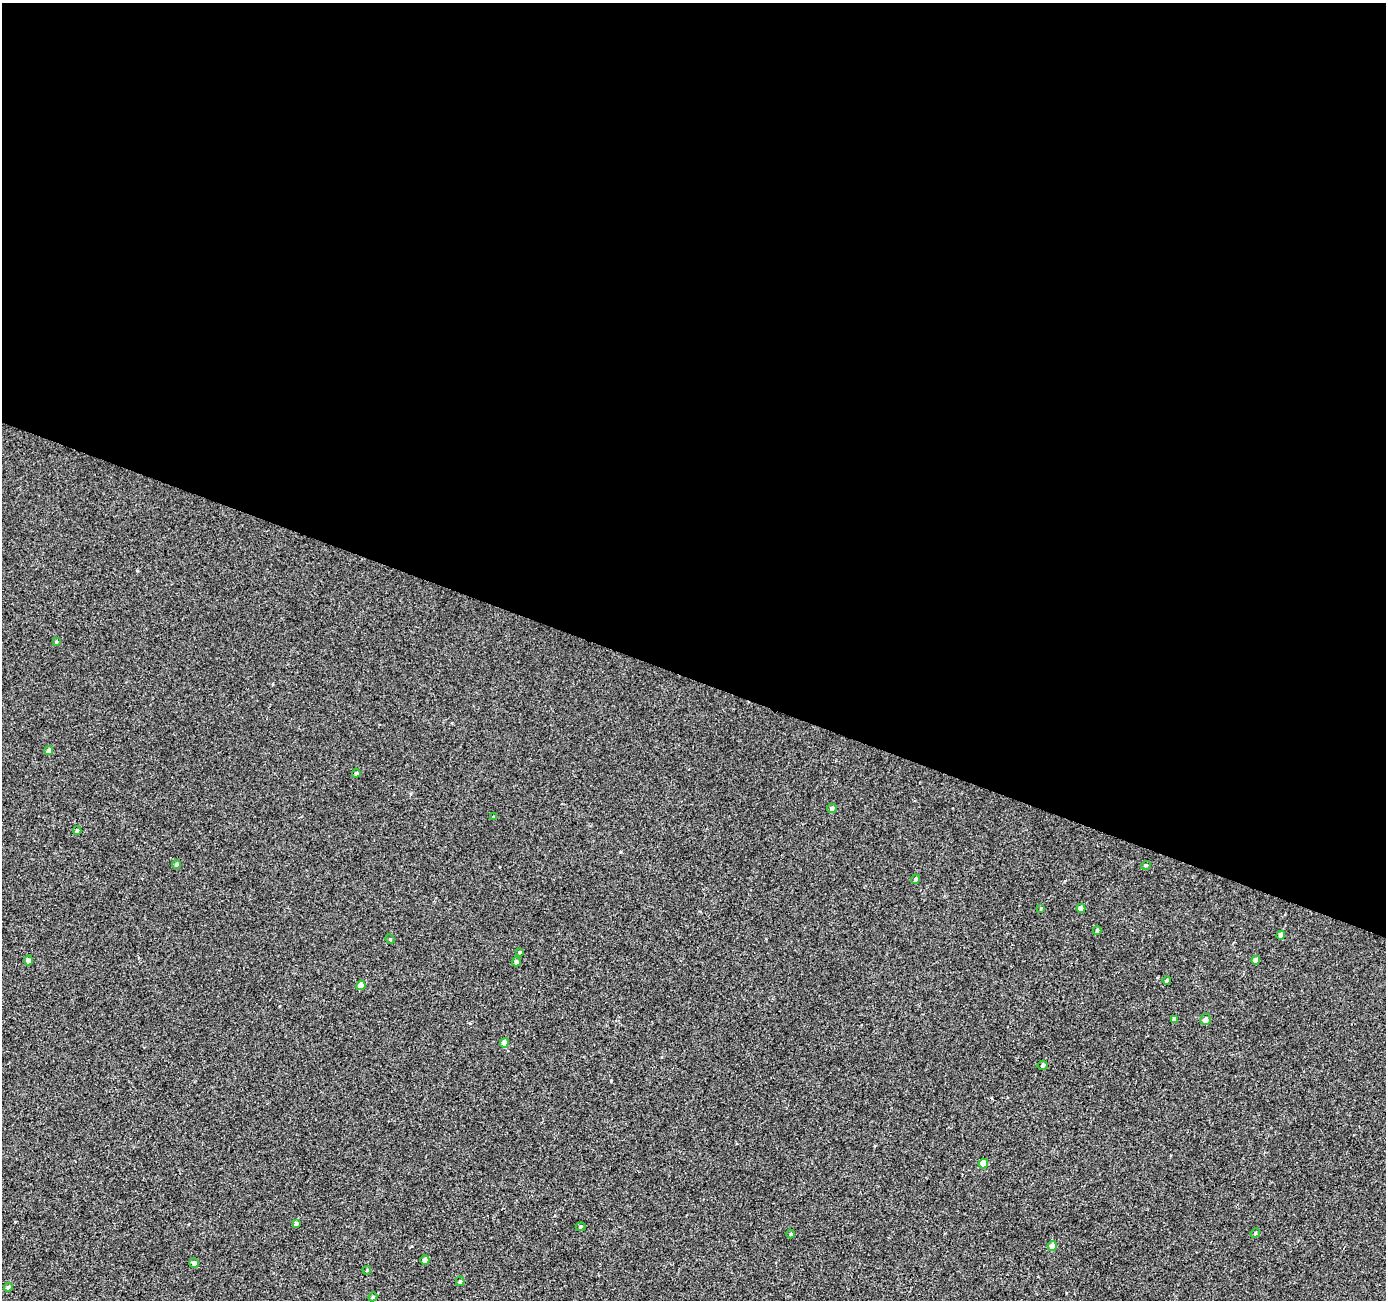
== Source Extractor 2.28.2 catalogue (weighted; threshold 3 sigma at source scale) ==
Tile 3 of 4 x 4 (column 3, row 1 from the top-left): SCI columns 2774-4157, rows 4170-5467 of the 5541 x 5676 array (HDU 1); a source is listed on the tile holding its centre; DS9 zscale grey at full resolution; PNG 1388 x 1302 px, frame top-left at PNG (2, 3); each listed source drawn as its Kron ellipse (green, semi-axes under 4 px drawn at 4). Shown black and unused: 52% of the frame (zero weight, under 2 of 3 exposures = <1% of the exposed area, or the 3 px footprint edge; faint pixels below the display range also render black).
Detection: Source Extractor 2.28.2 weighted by HDU 2 'WHT'; one run over the whole footprint, this tile lists its part. Background -5.98e-04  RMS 0.0041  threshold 0.0186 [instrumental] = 3 sigma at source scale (4.5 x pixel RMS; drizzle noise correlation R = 1.50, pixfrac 1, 0.0396/0.0396 arcsec/px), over >= 5 px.
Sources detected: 36; all 36 listed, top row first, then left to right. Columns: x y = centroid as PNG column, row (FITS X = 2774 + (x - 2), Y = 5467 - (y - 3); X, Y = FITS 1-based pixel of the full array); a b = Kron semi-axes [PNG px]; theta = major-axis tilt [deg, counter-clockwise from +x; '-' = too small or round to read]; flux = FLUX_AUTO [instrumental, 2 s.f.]
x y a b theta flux
56 642 4 3 - 0.4
49 751 4 4 - 1.4
356 773 4 4 - 0.61
832 808 5 4 - 1.1
493 817 4 2 - 0.32
77 830 4 3 - 0.54
176 864 4 4 - 0.72
1146 865 5 3 - 0.42
915 879 4 4 - 0.65
1041 908 4 3 - 0.4
1081 908 4 4 - 2.6
1097 931 4 3 - 0.65
1281 935 4 4 - 1.5
390 939 5 4 - 0.43
520 952 4 3 - 0.47
28 960 5 4 - 1.7
1256 960 4 4 - 2
516 962 5 4 - 0.9
1166 980 4 3 - 0.55
361 985 4 4 - 4.1
1174 1019 4 4 - 1.1
1205 1019 5 5 - 1.5
504 1043 4 4 - 3.5
1043 1065 5 5 - 0.78
983 1163 5 4 - 4.1
296 1223 4 4 - 0.64
580 1227 5 4 - 0.49
1255 1233 5 4 - 0.46
791 1234 4 4 - 0.45
1052 1246 5 4 - 2.7
425 1260 5 4 - 1.8
194 1263 5 4 - 1.2
367 1270 4 3 - 0.41
460 1281 5 4 - 0.65
8 1287 4 4 - 0.95
373 1297 4 4 - 0.44
Unlisted compact peaks at least as high as the median listed source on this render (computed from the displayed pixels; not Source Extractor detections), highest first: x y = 611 1081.